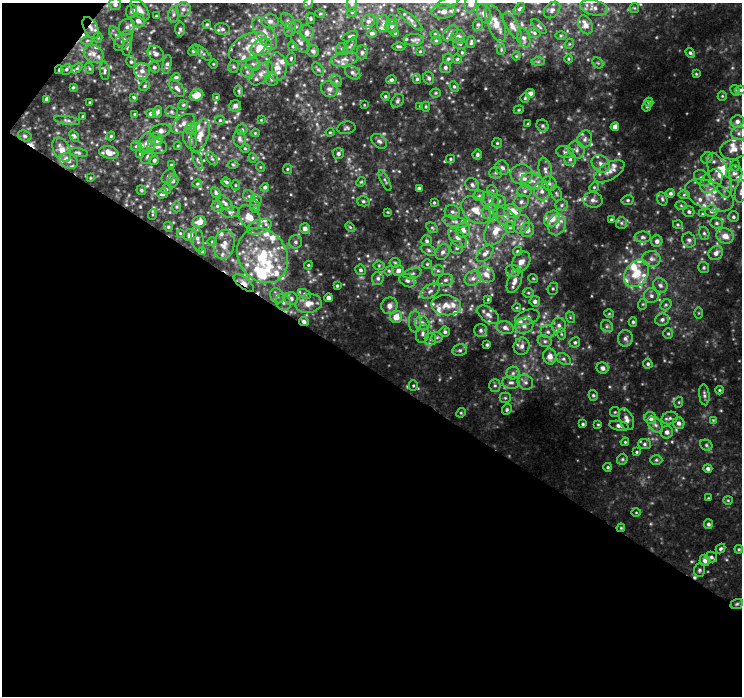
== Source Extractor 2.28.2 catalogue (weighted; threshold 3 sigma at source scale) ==
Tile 3 of 2 x 2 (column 1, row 2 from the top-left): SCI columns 2-741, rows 52-745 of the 1483 x 1494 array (HDU 1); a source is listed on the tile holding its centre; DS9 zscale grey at full resolution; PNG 744 x 698 px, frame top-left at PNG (2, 3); each listed source drawn as its Kron ellipse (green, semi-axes under 4 px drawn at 4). Shown black and unused: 49% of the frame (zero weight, under 3 of 4 exposures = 1% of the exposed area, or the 3 px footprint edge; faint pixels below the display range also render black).
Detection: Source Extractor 2.28.2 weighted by HDU 2 'WHT'; one run over the whole footprint, this tile lists its part. Background 0.0206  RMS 0.0061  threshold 0.0276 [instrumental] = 3 sigma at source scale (4.5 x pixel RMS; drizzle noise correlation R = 1.50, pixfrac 1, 0.0396/0.0396 arcsec/px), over >= 5 px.
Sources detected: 507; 9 too faint to see at this stretch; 3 cosmic-ray / hot-pixel residue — neither listed nor drawn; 79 inside a brighter listed object's ellipse — not listed separately; the other 416 listed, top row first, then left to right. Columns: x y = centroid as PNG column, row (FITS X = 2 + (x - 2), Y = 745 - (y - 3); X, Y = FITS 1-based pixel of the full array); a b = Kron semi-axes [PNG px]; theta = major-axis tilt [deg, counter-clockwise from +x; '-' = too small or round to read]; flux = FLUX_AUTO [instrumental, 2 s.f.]
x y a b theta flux
309 3 5 3 - 0.61
352 3 8 5 81 1.3
448 3 11 5 16 1.6
471 3 9 6 77 6.9
115 4 6 6 - 2.9
594 8 14 7 -12 3.9
634 8 5 5 - 0.72
183 9 7 7 - 2.5
519 9 7 4 46 1.1
140 10 12 6 -50 3.5
552 10 9 7 45 2
132 11 7 5 82 1.5
443 11 12 7 6 4.9
352 12 5 3 - 0.52
320 13 5 3 - 0.61
174 14 8 5 84 2
484 14 10 6 -70 3.3
156 16 4 3 - 0.61
311 18 5 4 - 0.86
392 20 5 4 - 0.8
411 20 16 4 -41 2.2
138 21 7 6 - 3.8
270 21 8 7 - 2.5
288 21 9 6 -53 2.2
368 21 7 6 - 2.1
496 23 20 8 -69 6.2
207 24 4 3 - 0.7
384 24 8 6 90 2.6
478 25 6 5 - 0.98
585 25 10 6 -65 4.8
512 26 15 6 -60 3
539 26 9 3 -45 0.8
127 27 9 7 46 2.8
296 27 7 5 41 1.5
392 27 6 6 - 2
91 28 12 6 -60 3.6
180 29 7 5 -90 1.3
222 29 8 6 -14 1.8
290 29 7 6 - 1.8
265 33 18 9 -58 6.4
307 33 8 7 - 3.5
372 33 5 4 - 1.5
395 33 4 4 - 0.69
450 33 9 6 50 1.6
534 33 6 5 - 1.1
435 34 4 4 - 0.75
116 36 11 5 -59 2.1
350 36 8 4 20 1.2
561 36 6 4 1 0.75
98 37 5 4 - 0.74
458 37 7 6 - 2.3
524 38 10 6 -71 2.4
414 40 10 6 1 1.8
87 41 6 4 3 0.94
123 41 12 7 50 3
436 41 5 4 - 0.77
300 42 12 6 -51 3
471 42 6 3 76 0.89
460 44 7 5 -14 1.1
569 44 5 3 - 0.53
293 46 5 4 - 0.88
350 46 10 3 55 1.3
399 46 6 2 0 0.79
127 47 8 4 79 1.1
248 47 21 12 30 9.6
262 47 11 8 28 15
342 49 6 5 - 1.4
501 50 5 4 - 0.67
193 51 5 5 - 1.3
313 51 6 6 - 2.1
420 51 4 3 - 0.57
362 52 7 5 89 1.6
462 52 4 3 - 0.7
203 53 12 3 -41 1.3
690 53 5 4 - 1.2
93 54 10 8 -36 4
156 54 9 7 -43 2.5
516 56 4 3 - 0.52
291 58 6 4 75 0.92
344 59 14 7 11 3.8
448 59 5 5 - 0.89
457 59 5 4 - 0.76
568 59 4 3 - 0.59
131 62 6 4 -74 1.1
538 62 7 4 1 1.1
598 63 6 4 -44 1.1
167 64 9 4 78 1.5
213 64 5 3 - 0.56
253 64 7 6 - 2.3
154 67 5 5 - 1.2
234 67 6 5 - 1.2
277 67 14 9 -88 5.5
445 67 6 5 - 1.5
77 68 6 4 44 0.92
89 68 6 3 -71 0.83
66 69 6 5 - 1.1
318 69 7 5 -52 1.3
59 70 4 3 - 0.71
105 71 9 5 -82 1.5
142 71 8 8 - 4
247 72 7 5 -47 1.7
261 73 14 8 45 4.6
353 73 8 6 -39 2.1
696 74 4 3 - 0.56
176 77 4 4 - 1.1
429 78 6 5 - 1.5
272 79 7 6 - 1.5
417 79 5 4 - 0.88
391 80 5 4 - 1.5
336 81 6 5 - 1.3
145 86 6 4 24 0.95
454 86 5 4 - 0.83
73 87 4 3 - 0.72
177 88 10 6 -49 2.4
329 89 9 7 -37 2.6
735 90 5 4 - 1.1
740 90 5 4 - 1
239 91 6 3 -89 0.88
435 93 5 4 - 0.74
530 93 4 4 - 2.2
196 95 7 5 22 7.1
385 96 4 4 - 0.99
722 96 5 4 - 0.71
134 97 4 3 - 0.82
217 97 4 3 - 0.68
525 98 4 4 - 0.78
47 99 4 4 - 2.1
397 101 7 5 49 1.4
90 102 3 3 - 0.79
649 102 4 4 - 1.3
183 105 5 5 - 0.84
364 105 4 3 - 0.46
235 106 6 5 - 2.4
420 106 3 2 - 0.47
647 106 5 4 - 0.82
426 107 5 4 - 0.65
519 110 5 4 - 0.65
157 112 6 4 67 1.5
172 112 7 5 -24 1.1
135 114 3 3 - 0.8
151 114 5 4 - 1.8
83 116 3 2 - 0.71
67 120 13 4 -9 1.6
220 120 4 4 - 0.72
261 120 4 4 - 0.53
737 121 6 6 - 2.4
183 124 13 7 34 4.1
528 124 3 3 - 0.76
543 126 6 5 - 1.4
615 127 4 4 - 4.2
346 128 9 6 10 1.5
191 129 5 5 - 1.5
242 130 5 5 - 1.1
160 131 10 6 18 3.1
330 132 4 4 - 0.64
255 133 4 3 - 0.54
739 133 7 7 - 1.9
25 136 7 5 -17 1.2
74 136 6 4 -52 1.2
111 136 4 3 - 0.68
200 136 17 8 70 6.1
190 138 11 6 -72 2.1
156 139 7 6 - 6.2
240 139 8 6 -83 1.9
585 139 9 7 66 2.4
379 141 9 6 -38 2.2
497 143 5 5 - 0.83
147 144 10 8 65 4.3
136 146 5 5 - 0.9
178 146 4 3 - 0.6
157 147 10 7 -9 2.7
245 148 5 4 - 0.79
734 149 14 10 15 5.6
62 150 13 8 -64 6
576 150 9 8 - 2.7
565 152 9 6 -10 1.9
78 153 10 4 -8 1.2
109 153 10 6 -14 4.8
338 153 5 5 - 1.8
140 154 4 3 - 0.88
477 154 5 4 - 1.2
147 156 8 5 63 1.4
253 158 5 3 - 0.55
707 158 6 5 - 0.99
212 159 7 4 -53 1.1
450 159 4 4 - 0.72
570 159 7 6 - 1.9
154 160 5 4 - 0.98
198 160 10 4 -70 1
69 161 9 7 -31 3.1
601 164 10 7 -36 3.7
171 165 4 4 - 0.68
233 165 5 3 - 0.61
735 166 6 5 - 1
260 167 5 3 - 0.49
502 168 7 6 - 2.3
287 169 5 4 - 0.87
545 170 12 6 -79 3.1
609 171 17 8 31 5.2
496 173 6 5 - 1.4
734 173 8 7 - 3
521 174 11 10 - 4.7
720 175 24 9 -69 10
168 176 8 5 45 1.4
90 178 4 2 - 0.44
702 178 9 7 -43 2.9
385 180 11 3 -64 1.2
173 181 6 5 - 1.9
532 181 11 8 -10 4.3
711 181 13 9 48 4.8
226 182 5 3 - 1.1
361 182 5 4 - 0.71
549 183 7 7 - 2.1
197 184 5 4 - 0.69
235 185 5 3 - 0.56
472 185 7 6 - 1.8
265 187 4 4 - 1.5
594 187 5 4 - 0.82
419 188 4 3 - 1.6
166 189 5 4 - 1
141 190 5 4 - 0.87
492 191 6 5 - 0.98
525 191 7 6 - 2
542 191 9 7 -76 3.5
741 191 11 6 77 2.2
216 193 6 4 -58 1.7
556 193 8 5 -71 1.4
670 193 4 4 - 1.3
162 194 5 4 - 2
684 195 6 4 1 0.72
709 195 26 14 -22 12
249 196 6 5 - 1.4
479 196 6 5 - 1.1
662 199 7 5 -70 1.2
256 200 6 6 - 1.7
593 200 10 7 -9 2.7
628 200 6 5 - 1.2
363 201 6 5 - 1.2
490 201 10 8 -57 3.9
499 201 7 6 - 1.6
521 202 8 6 31 2.2
225 203 10 5 -43 1.9
434 203 4 3 - 0.66
562 205 6 5 - 1.4
681 205 6 4 -2 0.89
217 206 5 5 - 1
255 206 6 4 -70 1
177 207 5 3 - 0.7
476 210 17 11 -40 8.7
512 211 8 6 -21 8.3
711 211 6 5 - 1.2
231 212 9 5 7 1.5
388 212 4 3 - 0.48
452 212 8 6 -18 2.1
490 212 8 7 - 3
689 212 6 5 - 1.5
702 214 4 3 - 0.58
152 215 5 3 - 0.54
249 217 13 9 -47 6.7
505 217 13 8 -35 4.1
733 217 5 5 - 1.2
552 219 9 7 47 7.5
611 220 4 4 - 0.93
455 221 13 5 -12 2.7
199 222 7 5 33 5.4
621 223 6 5 - 1.3
717 223 7 5 -2 1.3
522 224 9 7 65 3.1
557 225 11 9 69 4.1
678 225 5 3 - 0.7
168 227 5 4 - 0.88
260 227 12 7 17 4.3
350 227 6 3 -45 0.73
510 227 6 4 -68 1
432 228 6 4 -29 0.98
305 229 5 5 - 3
463 230 7 7 - 4.6
527 230 7 6 - 4.1
496 231 16 10 59 8.5
180 233 4 4 - 0.57
704 233 6 5 - 1.2
190 235 6 6 - 2.9
725 236 9 7 -25 5.1
643 237 8 5 -1 1.6
458 238 12 7 -50 3.7
197 239 13 6 -79 2.6
689 240 8 6 -60 1.8
427 241 5 5 - 1.4
657 241 6 5 - 2.3
212 242 5 3 - 0.59
295 242 7 6 - 1.6
224 244 15 10 79 5.6
457 248 6 6 - 1.8
429 250 7 5 -28 1.5
517 251 5 4 - 0.88
202 252 4 3 - 0.92
443 252 8 6 64 2.3
716 253 8 6 35 3.2
485 254 10 6 45 2.4
263 256 29 24 -59 40
652 259 9 7 -5 3
521 262 11 8 55 3.8
395 263 5 5 - 0.87
427 264 5 5 - 0.84
308 265 4 3 - 0.7
379 265 6 4 0 0.88
704 267 5 5 - 1.2
361 270 5 5 - 1.2
398 270 5 5 - 2.6
389 271 5 4 - 0.73
438 271 6 5 - 1.3
513 271 7 5 -6 1.6
412 273 9 5 11 1.5
637 273 15 11 54 11
486 274 9 7 -37 4
378 278 6 6 - 1.7
473 278 8 7 - 2.4
533 278 5 3 - 0.54
445 280 8 6 16 1.7
407 281 8 6 -30 2.2
514 281 13 6 68 3.9
244 283 12 5 -39 4.5
660 285 7 6 - 2.1
337 286 3 3 - 0.76
553 289 6 5 - 1
430 291 10 6 31 2.7
528 293 5 5 - 0.85
304 294 6 4 -28 1.1
277 296 8 6 -58 2.3
651 296 7 7 - 2.2
328 298 4 4 - 2.8
291 299 7 6 - 2.5
488 299 3 3 - 0.56
535 301 5 5 - 2.1
283 302 9 7 -67 2.6
308 303 13 9 7 5.9
643 304 6 3 71 0.75
446 305 15 10 -5 6.1
666 305 6 5 - 1.1
389 306 8 8 - 3.6
517 308 4 3 - 0.56
699 313 5 3 - 0.6
609 314 5 3 - 0.57
488 315 12 7 -36 3.2
396 317 6 6 - 7.2
527 317 13 7 19 3.6
570 317 6 4 -73 0.77
662 320 7 6 - 2
304 321 5 4 - 1.9
415 322 11 6 90 2.4
633 322 5 4 - 0.9
422 323 7 6 - 3.4
524 325 9 7 21 3.4
559 325 7 7 - 2.7
607 326 6 5 - 1.3
505 328 9 6 -17 2.9
481 330 6 6 - 1.5
445 332 5 5 - 1.4
548 332 7 6 - 1.9
423 333 9 6 79 2.2
668 333 5 5 - 1
561 334 6 4 -88 0.78
437 337 5 5 - 1
625 338 8 7 - 2.4
430 339 6 5 - 1.5
545 341 7 5 -21 1.7
575 342 5 5 - 1.2
487 345 3 3 - 0.92
522 346 9 8 - 3.1
460 350 7 5 12 1.6
550 356 8 6 -79 4.8
563 359 8 5 -27 1.5
648 364 5 4 - 1
603 368 6 5 - 2.1
513 373 6 6 - 1.6
511 382 9 6 -6 2
525 382 8 7 - 2.4
495 385 6 5 - 1.2
413 386 5 4 - 0.74
719 390 4 4 - 0.64
593 395 5 4 - 0.91
704 395 10 5 -85 1.7
505 398 5 5 - 0.95
679 402 5 3 - 0.69
507 409 6 4 63 0.99
615 412 5 5 - 0.76
461 413 5 4 - 0.74
650 418 6 5 - 4.5
670 418 8 6 16 1.8
626 419 11 7 -69 3.5
713 420 4 4 - 0.53
679 423 6 5 - 2.4
583 424 4 4 - 0.93
598 424 4 3 - 0.63
655 425 9 6 -45 2.1
619 426 10 4 -11 2.1
667 432 6 6 - 2.6
625 442 4 4 - 0.59
644 444 6 5 - 1.4
706 445 6 5 - 1.1
636 452 4 3 - 0.71
622 459 6 5 - 0.91
656 460 6 5 - 0.99
608 467 4 4 - 0.88
708 469 4 4 - 1.6
708 498 3 3 - 0.49
728 500 4 4 - 0.62
636 512 5 3 - 0.58
708 524 5 4 - 1.5
621 528 4 4 - 0.69
721 549 5 4 - 1
739 549 4 3 - 0.77
711 557 6 5 - 1.4
705 560 6 5 - 2.8
700 570 6 5 - 1.3
737 604 6 4 21 1.1
Overlapping masked pixels (flux is a lower limit): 6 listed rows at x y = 91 28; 59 70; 244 283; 304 321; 621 528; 737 604
Isophote crosses this tile's border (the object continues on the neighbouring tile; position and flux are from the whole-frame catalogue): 8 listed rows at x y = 309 3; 352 3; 448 3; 471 3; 115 4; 740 90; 720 175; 741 191